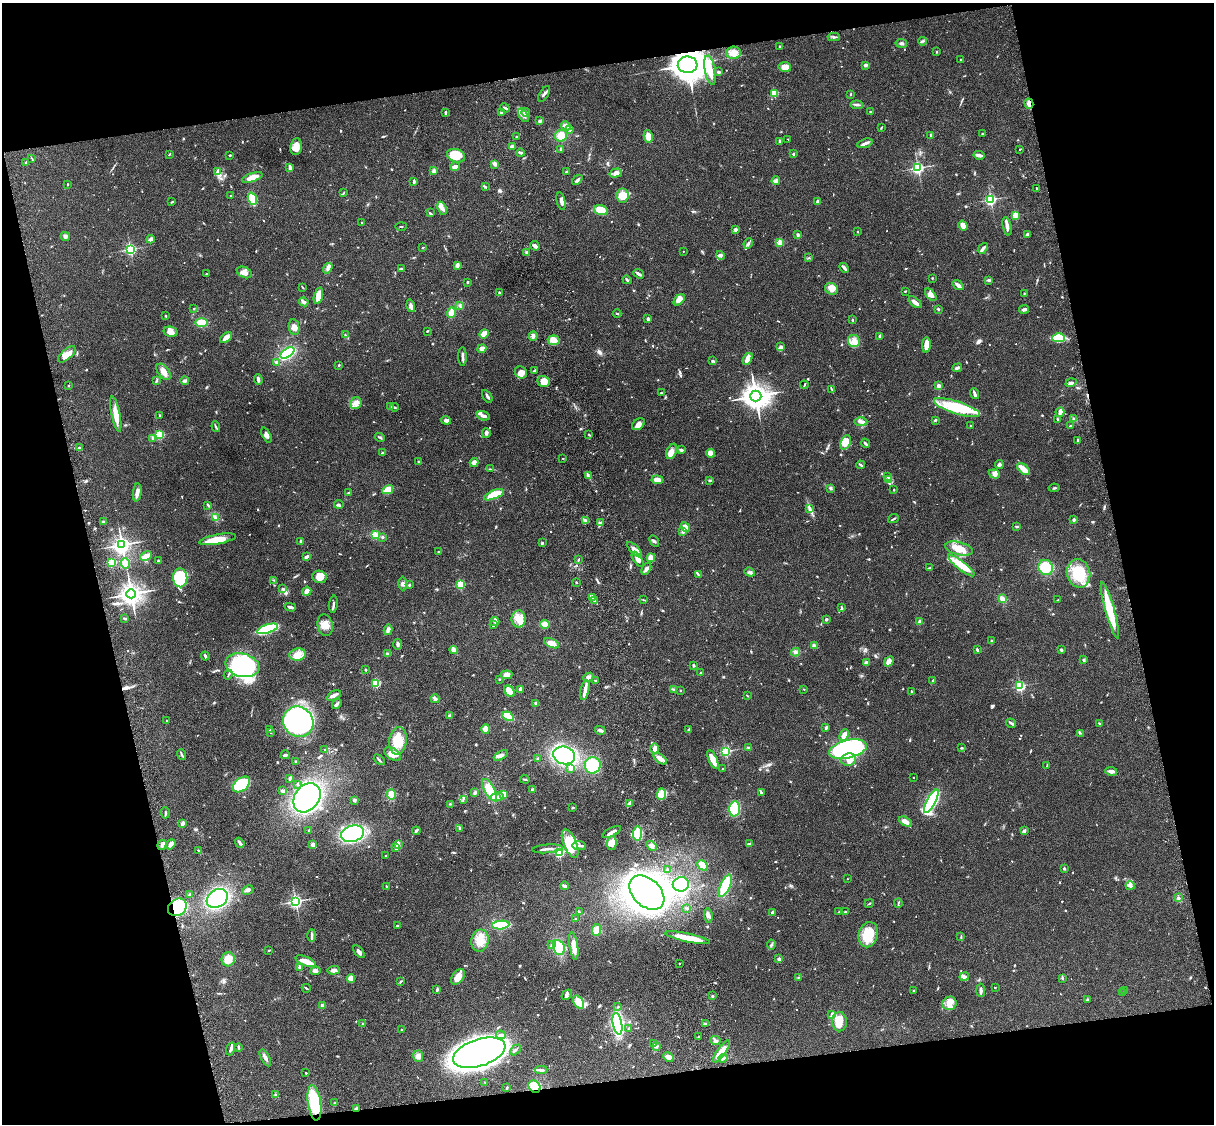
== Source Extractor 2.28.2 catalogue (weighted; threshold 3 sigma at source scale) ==
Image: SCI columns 122-4969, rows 277-4763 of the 5087 x 4926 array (HDU 1 of 3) = the unmasked area's bounding box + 8 px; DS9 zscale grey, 4 x 4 block average (1 PNG px = mean of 4 x 4 image px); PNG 1216 x 1126 px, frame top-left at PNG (2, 3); each listed source drawn as its Kron ellipse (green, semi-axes under 4 px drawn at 4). Shown black and unused: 25% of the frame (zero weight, under 3 of 4 exposures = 6% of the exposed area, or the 3 px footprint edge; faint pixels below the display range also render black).
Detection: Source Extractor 2.28.2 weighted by HDU 2 'WHT'. Background 0.0876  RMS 0.0061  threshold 0.0273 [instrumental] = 3 sigma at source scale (4.5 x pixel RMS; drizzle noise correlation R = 1.50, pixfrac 1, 0.05/0.05 arcsec/px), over >= 5 px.
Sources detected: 875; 1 too faint to see at this stretch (4 x 4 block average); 6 inside a brighter object's white glare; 1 cosmic-ray / hot-pixel residue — neither listed nor drawn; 11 coinciding with a brighter row at this scale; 56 inside a brighter listed object's ellipse — not listed separately; of the other 800, all 500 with FLUX_AUTO >= 2.41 (the completeness limit of this list) listed and drawn (300 fainter detections not listed), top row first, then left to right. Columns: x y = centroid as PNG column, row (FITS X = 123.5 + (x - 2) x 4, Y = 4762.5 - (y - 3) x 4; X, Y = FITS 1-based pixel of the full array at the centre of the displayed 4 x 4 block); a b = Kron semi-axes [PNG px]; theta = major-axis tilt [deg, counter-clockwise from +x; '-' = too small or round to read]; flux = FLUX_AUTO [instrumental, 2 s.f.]
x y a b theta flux
834 37 6 2 -1 7.3
922 41 4 2 - 3.8
901 43 6 3 -9 6.8
780 47 3 2 - 4
936 52 2 2 - 2.9
733 53 7 6 - 29
961 60 2 2 - 3.1
688 65 10 8 2 5900
865 65 3 3 - 6.9
785 67 6 5 - 30
710 70 15 5 -79 46
718 72 3 2 - 4.6
774 93 2 2 - 190
544 94 9 2 59 9
850 95 3 2 - 2.7
1029 104 5 3 - 17
857 105 6 2 -6 11
505 108 5 2 - 7
526 112 4 2 - 7.1
871 112 3 2 - 5.7
445 113 3 2 - 7.4
501 113 3 2 - 7
523 115 7 2 -57 11
540 121 3 2 - 7.3
566 126 5 4 - 11
881 128 3 2 - 2.9
569 130 4 2 - 5
983 134 2 2 - 4.1
517 136 3 2 - 2.5
561 136 6 5 - 39
648 136 6 4 -78 32
931 136 4 2 - 5.1
788 139 2 2 - 2.5
779 141 4 2 - 3.8
865 143 8 3 20 12
296 147 8 6 80 43
512 147 3 2 - 19
561 149 4 2 - 5.6
1020 149 2 2 - 2.8
520 153 4 2 - 9.2
169 154 3 2 - 3.3
793 154 2 2 - 9.7
230 155 3 2 - 3.1
979 155 5 3 - 16
456 156 9 6 -19 96
32 159 3 2 - 2.9
26 163 3 2 - 2.7
495 164 4 3 - 12
455 167 5 2 - 21
290 168 4 2 - 14
918 168 2 2 - 640
434 171 3 3 - 10
566 171 2 2 - 2.6
217 172 3 2 - 4.8
616 173 6 4 17 14
252 177 11 3 18 48
577 180 6 2 41 7.5
414 181 4 2 - 7.4
776 181 4 3 - 16
68 184 2 2 - 9.7
485 187 3 2 - 4.1
1037 189 3 2 - 2.7
343 193 2 2 - 2.8
623 195 7 6 - 53
231 196 2 2 - 3.6
252 199 6 3 -69 170
991 199 2 2 - 520
561 201 9 4 -78 13
172 202 4 2 - 3.7
818 202 3 2 - 12
442 208 7 3 -69 15
601 210 7 5 -21 62
430 213 4 2 - 2.9
1015 215 2 2 - 160
362 223 2 2 - 3.1
401 226 5 2 - 3.2
963 226 5 4 - 22
1007 226 9 2 -77 22
735 230 3 3 - 7.3
857 232 2 2 - 3.7
1027 234 3 2 - 10
798 235 3 3 - 6.3
65 236 5 3 - 7.2
151 239 4 3 - 11
780 242 3 3 - 7.9
748 243 5 3 - 7.6
535 246 5 3 - 10
423 247 3 2 - 3.2
983 248 6 3 51 11
130 249 2 2 - 660
683 251 2 2 - 3.7
527 252 3 2 - 5.8
720 255 4 3 - 7.2
808 258 3 2 - 3
457 265 3 3 - 12
328 268 5 3 - 10
844 268 5 3 - 9.1
401 269 4 2 - 3.8
244 272 8 5 -26 23
206 274 2 2 - 2.8
639 274 5 2 - 9.5
932 278 2 2 - 3.2
627 280 4 2 - 4.2
989 280 4 3 - 6
468 282 2 2 - 15
958 285 6 3 -35 14
302 287 4 2 - 3.1
832 289 7 5 -29 34
905 291 3 2 - 2.5
499 293 2 2 - 5.7
1024 293 2 2 - 2.6
931 295 7 4 -50 20
318 296 8 4 75 35
679 300 7 4 45 26
304 302 5 3 - 8.7
915 302 8 3 -41 16
460 305 3 2 - 3.7
411 306 6 3 -73 17
194 308 2 2 - 3
938 309 4 2 - 4.2
1024 309 5 3 - 9.1
451 312 5 3 - 46
617 313 4 2 - 5.4
166 316 2 2 - 14
648 318 4 3 - 6.1
852 320 3 2 - 2.9
202 323 6 4 0 63
294 327 8 5 -80 18
427 331 2 2 - 2.5
171 332 7 5 -13 19
345 334 2 2 - 2.8
484 334 5 3 - 33
533 336 5 3 - 8.8
880 336 4 2 - 6.4
226 338 7 4 39 23
1059 338 6 4 0 110
554 340 6 5 - 30
854 341 6 6 - 27
926 345 8 3 87 47
781 347 3 3 - 8.9
482 349 4 3 - 23
287 353 8 3 32 350
67 354 11 5 41 37
462 356 9 2 -89 11
748 359 6 3 58 32
712 361 4 2 - 3.9
276 362 3 3 - 5.5
339 365 3 2 - 2.7
957 368 5 2 - 8.3
535 370 4 2 - 5
164 372 9 5 -53 27
521 373 6 5 - 27
258 379 5 2 - 9.8
156 381 3 2 - 3.2
185 381 4 3 - 11
544 381 6 5 - 35
1071 383 5 2 - 6.7
804 385 4 2 - 3.9
68 386 2 2 - 3.3
938 386 2 2 - 58
832 389 3 2 - 2.5
661 393 4 2 - 2.8
974 394 5 2 - 12
487 396 7 2 -56 7.7
756 396 5 5 - 3600
356 403 6 5 - 18
390 406 3 2 - 3.6
394 407 4 2 - 5.1
957 408 24 6 -18 200
1060 412 5 4 - 9.2
116 414 18 4 -79 48
159 415 3 2 - 2.7
483 416 7 3 -18 15
1057 419 2 2 - 3.1
1074 419 4 3 - 5.7
446 420 5 3 - 14
935 420 3 2 - 6
861 422 6 3 -2 12
638 424 7 5 34 18
971 426 2 2 - 4
1070 426 2 2 - 2.8
216 427 5 2 - 5
486 433 5 3 - 8.5
159 435 2 2 - 310
266 435 8 4 -65 15
589 435 3 2 - 3.4
153 438 3 2 - 4.7
380 438 5 2 - 5.2
1078 440 4 2 - 3.3
846 442 7 4 65 28
865 443 5 2 - 6.6
79 448 3 2 - 3.3
681 450 3 2 - 11
672 451 8 5 66 19
383 453 4 2 - 5.3
711 453 4 3 - 30
563 458 2 2 - 2.5
418 461 2 2 - 7.8
474 463 4 4 - 14
999 464 4 4 - 7.3
861 465 4 2 - 4.5
491 469 3 2 - 2.7
1024 469 8 3 -40 55
995 474 6 4 -20 13
588 476 4 2 - 4.5
888 477 3 2 - 3.9
889 479 3 2 - 5.2
657 480 6 3 -7 42
710 480 4 2 - 3.9
830 488 4 3 - 5.1
1054 488 5 2 - 4.8
388 490 5 3 - 38
894 490 2 2 - 2.6
137 492 9 3 83 21
348 493 2 2 - 3.6
494 495 10 3 23 79
339 504 5 3 - 6.4
208 505 4 2 - 4.2
809 509 3 2 - 4.7
216 518 3 2 - 4.4
893 519 6 2 21 4.2
586 520 3 2 - 8
1074 520 2 2 - 8.9
104 522 4 2 - 8
600 523 4 3 - 12
685 527 5 4 - 27
1017 527 4 2 - 3.1
683 532 3 3 - 7.7
375 535 4 4 - 39
382 537 3 2 - 4.9
217 539 19 5 10 72
301 541 2 2 - 20
654 541 6 2 -60 5.2
542 543 2 2 - 4.8
122 545 3 3 - 1500
959 549 14 6 -15 53
635 550 10 4 -46 20
438 552 2 2 - 3.3
146 556 6 3 25 42
306 557 4 2 - 9.4
651 558 4 4 - 22
638 559 8 4 -55 17
578 560 2 2 - 3.6
158 561 3 2 - 4.9
112 562 2 2 - 240
125 563 5 4 - 24
961 565 16 4 -38 83
1046 567 8 7 - 110
929 568 4 2 - 2.5
646 569 6 3 62 11
750 572 5 2 - 7.1
1078 573 14 11 -75 120
698 575 4 2 - 4.6
319 577 7 6 - 40
180 578 9 7 -89 260
274 580 4 2 - 2.8
576 582 2 2 - 3.3
403 584 7 2 -89 6.9
409 585 2 2 - 6.5
460 585 2 2 - 310
282 589 2 2 - 3
307 591 5 4 - 24
131 594 4 4 - 2300
593 598 3 2 - 4
1002 599 4 3 - 29
643 600 3 2 - 3.2
1058 600 2 2 - 2.5
594 601 2 2 - 3
333 604 8 2 83 8.3
290 607 6 3 -17 8.2
842 607 3 2 - 5.4
1110 610 29 4 -74 120
125 619 3 2 - 4.3
519 619 8 7 - 43
826 619 2 2 - 25
495 621 4 4 - 11
920 622 2 2 - 66
545 624 4 4 - 28
325 625 11 7 -77 34
493 625 3 2 - 4.6
268 629 10 4 18 320
388 630 5 3 - 12
992 641 4 2 - 4.7
552 643 8 4 -27 34
398 644 5 2 - 8.1
814 646 3 2 - 12
454 650 4 3 - 22
977 650 3 2 - 5.8
1061 650 2 2 - 9.5
795 652 4 3 - 8.6
387 654 4 3 - 5.2
297 655 8 6 8 33
205 656 4 2 - 5.6
1084 660 2 2 - 5.1
889 662 5 3 - 23
866 663 3 3 - 16
242 665 17 11 -13 510
694 665 2 2 - 21
365 670 2 2 - 10
701 673 3 2 - 3.5
228 675 5 2 - 3.5
507 675 6 4 6 20
589 677 5 3 - 8.2
499 679 2 2 - 3.2
596 680 3 2 - 3
933 681 3 2 - 12
376 683 2 2 - 320
1020 686 2 2 - 570
520 689 2 2 - 50
804 689 2 2 - 2.8
585 690 10 3 79 24
674 690 3 2 - 4.1
681 690 2 2 - 2.9
509 691 6 4 -51 56
911 691 3 2 - 3.3
334 695 8 3 27 17
747 695 3 2 - 2.7
435 699 4 3 - 9.7
535 703 3 3 - 4.2
337 704 5 3 - 7.1
449 716 4 3 - 5.7
508 716 6 4 -29 97
167 721 2 2 - 5
298 722 16 14 -42 540
1011 723 5 2 - 8.8
1099 723 2 2 - 2.4
826 728 3 2 - 9.8
269 729 2 2 - 2.8
486 729 4 4 - 38
600 730 5 3 - 10
688 730 3 2 - 3.6
270 732 3 2 - 3.6
1080 733 3 2 - 2.7
844 735 6 3 67 24
398 741 14 9 81 82
655 748 5 4 - 16
748 748 3 2 - 6.4
961 748 2 2 - 5.7
324 749 2 2 - 2.8
848 749 19 9 14 940
726 751 2 2 - 570
393 754 9 5 -32 26
182 755 5 2 - 5.5
285 755 4 2 - 8.3
501 755 8 3 30 15
564 755 11 8 -15 430
538 759 3 2 - 3.5
660 759 8 3 -36 26
848 759 7 6 - 29
379 760 6 2 -43 5.7
713 760 10 3 -65 56
296 762 3 2 - 6.7
593 765 8 8 - 83
1047 766 4 2 - 3.6
571 768 2 2 - 27
722 769 2 2 - 2.7
1111 771 6 2 -9 16
914 777 2 2 - 5.5
290 778 4 2 - 6.7
525 779 5 2 - 3.9
241 784 10 6 39 150
297 784 2 2 - 5.2
533 789 3 3 - 4.4
490 790 12 5 -61 70
283 791 4 3 - 4.8
475 793 4 3 - 7.6
761 793 4 2 - 7.1
391 794 5 4 - 46
504 794 3 3 - 27
661 794 6 4 90 43
497 797 6 3 10 15
307 798 16 12 53 680
463 799 3 2 - 3.5
354 800 3 3 - 7.2
931 801 13 4 62 510
450 804 3 2 - 2.8
629 804 4 3 - 15
573 808 2 2 - 4.8
735 809 7 5 86 180
165 813 5 2 - 6.6
905 822 7 3 -28 19
183 823 3 2 - 17
460 829 3 2 - 11
309 830 3 2 - 3.1
1024 830 4 3 - 4.8
416 831 4 2 - 5.4
612 832 10 3 27 17
352 834 11 8 14 440
637 834 7 4 83 90
240 843 5 2 - 13
612 843 7 5 87 40
171 844 5 2 - 22
398 844 4 2 - 5.6
570 844 15 6 -67 100
749 844 4 2 - 12
162 845 5 3 - 9.8
313 845 3 2 - 22
579 846 7 3 -2 10
651 846 5 3 - 11
396 848 4 2 - 6.3
547 849 15 2 5 17
198 850 3 2 - 4.1
559 852 2 2 - 440
385 856 2 2 - 2.4
702 865 6 3 -48 55
1064 868 2 2 - 18
667 869 2 2 - 3
847 879 2 2 - 2.9
681 884 8 7 - 130
387 886 2 2 - 3
564 886 4 2 - 8.6
725 886 12 5 67 170
1130 886 4 3 - 8.1
248 890 6 3 25 11
647 893 20 13 -44 1900
190 895 3 3 - 5.9
217 898 11 8 32 460
1179 898 3 2 - 3.7
296 901 3 2 - 900
869 903 5 2 - 3.3
898 903 4 2 - 4.2
177 907 10 8 38 200
687 908 4 2 - 2.7
579 912 3 2 - 4
772 912 3 2 - 5.8
839 912 2 2 - 6.7
845 912 3 2 - 3
708 915 7 3 -82 11
575 919 3 2 - 2.7
501 925 8 3 6 200
398 926 4 2 - 4.7
597 930 6 4 81 27
312 935 6 2 89 10
868 935 13 9 76 87
961 937 3 2 - 2.6
687 938 23 3 -12 100
480 940 11 8 80 51
771 944 5 2 - 4.4
551 945 4 2 - 4.5
574 946 14 4 -81 27
559 948 7 5 -79 84
269 950 3 2 - 3.1
359 952 7 3 -52 13
228 959 7 6 - 39
779 959 2 2 - 47
306 961 11 4 -22 32
679 963 2 2 - 3
300 967 3 3 - 4
334 970 6 3 3 16
315 971 5 4 - 10
458 977 9 5 56 38
799 977 3 2 - 2.5
964 977 5 3 - 7.1
1062 978 3 2 - 3.7
351 979 4 3 - 45
400 982 3 2 - 3.3
306 988 4 2 - 3.3
995 988 2 2 - 4.5
437 989 3 2 - 6.9
914 990 2 2 - 5.1
981 990 6 3 -87 12
1125 991 2 2 - 3.2
1122 993 3 2 - 3.7
567 995 6 2 44 7.4
712 996 2 2 - 4.8
1087 1000 3 2 - 3.9
578 1002 7 4 -57 41
950 1003 7 6 - 29
322 1005 3 3 - 8.9
618 1007 2 2 - 2.6
832 1015 2 2 - 3.3
839 1022 9 7 88 40
363 1024 3 2 - 3.1
617 1024 11 4 -79 510
705 1024 3 3 - 5
629 1029 3 2 - 4
402 1030 3 2 - 3.5
501 1035 5 2 - 4.8
698 1036 3 2 - 2.4
715 1040 5 2 - 7
654 1044 2 2 - 6.9
657 1046 4 2 - 4.6
239 1047 4 2 - 4.4
231 1049 6 2 72 9.5
515 1050 6 2 46 4.5
721 1051 13 3 54 53
479 1053 27 13 18 4500
418 1056 5 5 - 17
668 1057 5 4 - 22
265 1058 9 3 -62 13
723 1058 4 3 - 19
541 1070 6 2 -1 9.9
306 1073 2 2 - 3.2
485 1082 2 2 - 3.8
535 1087 6 5 - 120
507 1088 4 2 - 3.3
276 1095 3 2 - 3.7
314 1103 18 6 -82 240
335 1103 3 2 - 3.4
356 1108 3 2 - 5.3
Overlapping masked pixels (flux is a lower limit): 5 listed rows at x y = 688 65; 1029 104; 177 907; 535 1087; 356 1108
Diffuse or blended objects may show on this block-average render without a row.